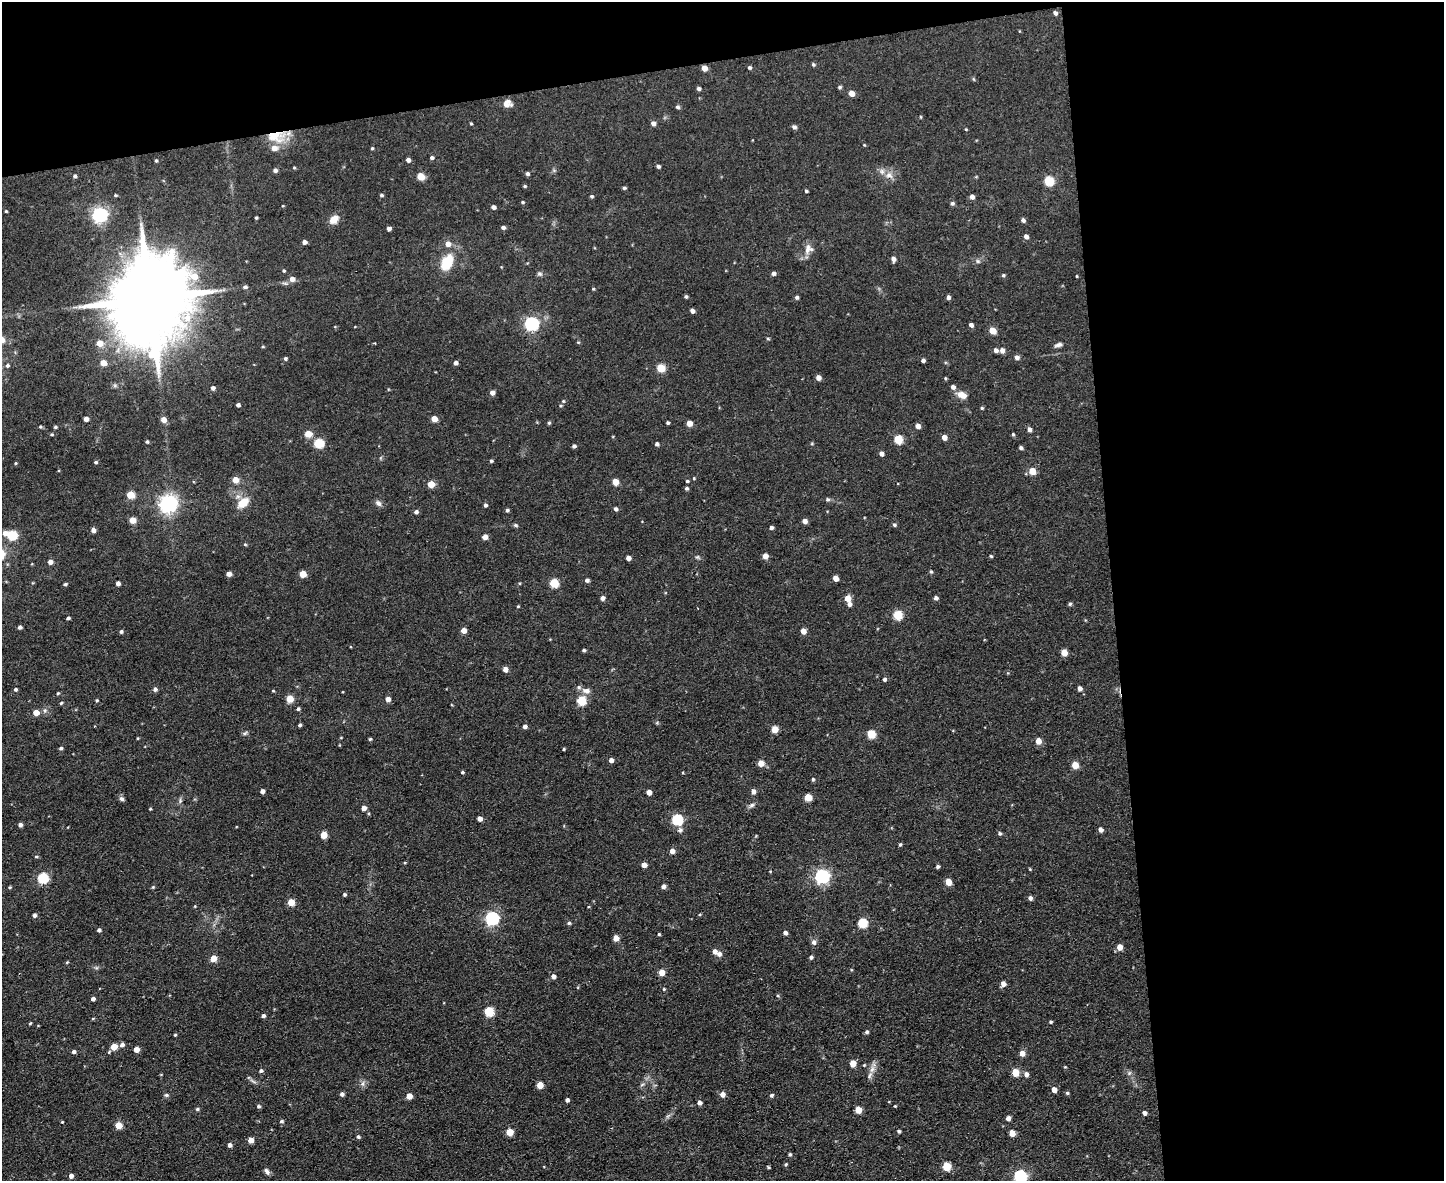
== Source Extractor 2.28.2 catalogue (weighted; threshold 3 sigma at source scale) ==
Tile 3 of 3 x 4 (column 3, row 1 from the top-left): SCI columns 3122-4563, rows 3539-4717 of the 4693 x 4717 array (HDU 1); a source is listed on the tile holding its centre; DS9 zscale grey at full resolution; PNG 1446 x 1183 px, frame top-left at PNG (2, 2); no overlay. Shown black and unused: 29% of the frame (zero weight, under 2 of 3 exposures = <1% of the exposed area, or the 3 px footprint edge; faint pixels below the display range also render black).
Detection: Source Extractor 2.28.2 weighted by HDU 2 'WHT'; one run over the whole footprint, this tile lists its part. Background 0.0555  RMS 0.0087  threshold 0.039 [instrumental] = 3 sigma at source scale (4.5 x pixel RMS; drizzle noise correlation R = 1.50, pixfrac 1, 0.05/0.05 arcsec/px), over >= 5 px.
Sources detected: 307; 5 inside a brighter listed object's ellipse — not listed separately; the other 302 listed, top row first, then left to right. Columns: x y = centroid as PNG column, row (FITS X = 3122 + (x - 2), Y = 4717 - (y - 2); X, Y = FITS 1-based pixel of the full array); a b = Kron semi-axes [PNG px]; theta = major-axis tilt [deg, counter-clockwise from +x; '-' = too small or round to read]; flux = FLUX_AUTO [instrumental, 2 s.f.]
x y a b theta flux
1055 13 4 4 - 2.3
813 64 5 4 - 1.3
704 68 5 4 - 7.6
750 68 4 4 - 1.6
840 87 5 4 - 1.3
699 88 4 4 - 2.1
852 93 5 5 - 7.3
507 104 10 9 - 5.6
677 107 5 4 - 1.8
471 123 4 3 - 0.94
653 123 5 4 - 3.5
794 127 5 4 - 2.5
966 129 4 3 - 0.71
276 136 26 15 -1 21
864 145 3 3 - 0.67
372 148 4 4 - 1
432 158 5 4 - 1.7
156 160 4 3 - 1.1
408 160 4 4 - 3.1
658 166 4 3 - 2.1
294 168 5 3 - 0.79
275 170 5 4 - 2.4
527 174 4 4 - 1.9
889 175 12 8 -28 5.7
75 176 4 4 - 1.8
421 176 5 5 - 20
1049 181 5 5 - 45
525 186 4 3 - 1
624 188 4 3 - 1.4
806 191 3 3 - 1.2
115 195 4 3 - 0.87
381 195 4 4 - 1.4
592 196 4 4 - 1.3
972 197 5 4 - 3.4
523 202 4 3 - 1
952 203 6 5 - 1.7
494 207 4 4 - 2.9
6 211 3 3 - 0.82
100 215 6 6 - 240
256 218 3 3 - 1
334 219 11 8 43 8.1
1023 220 5 5 - 2
503 227 4 4 - 2.5
389 229 4 4 - 3.7
1026 236 5 4 - 3.1
304 242 4 4 - 3.6
807 249 16 7 75 5.7
893 259 5 4 - 3.5
978 261 7 5 -22 1.8
447 262 22 13 62 21
284 271 4 4 - 1.1
773 273 5 4 - 2.6
540 274 8 6 -30 1.8
1003 275 4 4 - 1.4
1077 276 4 2 - 0.66
292 279 6 6 - 4.7
245 287 5 4 - 1.9
593 289 4 3 - 0.81
686 297 4 4 - 1.5
797 297 4 4 - 1.9
948 297 4 4 - 2.5
149 298 29 18 -89 16000
692 311 4 4 - 3.4
531 324 6 6 - 180
971 325 4 4 - 2.6
992 331 5 4 - 14
578 342 5 4 - 0.86
99 343 5 5 - 11
375 343 3 2 - 1
1058 345 9 5 15 2.6
996 350 5 4 - 2.9
1002 350 5 5 - 4
1017 357 5 5 - 2.7
285 358 4 4 - 1.4
923 360 4 4 - 2.5
103 363 5 4 - 10
456 363 4 4 - 2.8
7 366 5 5 - 1.6
661 368 5 5 - 24
818 378 4 4 - 5.2
953 387 5 5 - 3.1
213 388 4 4 - 2.5
492 393 4 4 - 4.9
962 395 12 8 -22 7.2
563 401 5 4 - 1.2
238 405 4 4 - 2.3
982 408 4 4 - 1
86 419 4 4 - 4.9
434 419 4 4 - 9.8
163 420 5 5 - 6.1
549 423 5 4 - 1.2
668 423 3 3 - 1.3
689 423 4 4 - 8.2
918 426 5 4 - 4.5
40 427 5 4 - 1.1
55 427 4 3 - 1
1029 429 5 4 - 3.3
52 434 5 3 - 1.1
308 434 5 5 - 15
1013 434 5 4 - 1
944 437 5 4 - 5
898 439 5 5 - 30
147 442 4 3 - 1.4
319 443 5 5 - 42
657 444 4 4 - 2.2
574 446 4 4 - 2
1021 448 4 4 - 1.9
881 454 4 4 - 3.5
491 461 4 4 - 1.2
96 462 4 3 - 1.3
16 463 4 3 - 0.83
1032 471 5 5 - 13
694 478 4 3 - 0.79
235 480 5 5 - 8.9
687 481 4 3 - 1.1
615 482 5 5 - 11
431 484 5 4 - 16
686 488 4 4 - 1.6
130 495 5 5 - 22
828 499 5 5 - 1.6
243 502 14 9 41 13
378 503 9 6 -42 3
168 504 7 6 - 390
485 505 4 4 - 1.7
616 509 4 4 - 2.1
507 510 4 4 - 1.6
416 512 5 5 - 2.2
133 520 5 4 - 12
805 521 5 5 - 3.6
515 525 5 5 - 1.3
894 525 5 4 - 1.5
771 528 4 4 - 2.2
93 530 5 4 - 3.7
5 533 5 5 - 4.6
12 535 6 5 - 47
485 537 4 4 - 6.1
245 544 5 4 - 0.9
765 556 5 5 - 6.3
991 556 4 3 - 0.98
697 557 6 4 18 1.2
628 558 4 4 - 4.2
50 562 5 5 - 4.3
931 572 4 4 - 1.2
229 574 4 4 - 5.3
303 574 5 5 - 14
836 578 4 4 - 6.8
587 580 4 4 - 2.5
118 583 4 4 - 3.1
554 583 5 5 - 33
65 584 4 3 - 1.4
603 598 4 4 - 3.2
848 598 5 5 - 8.9
936 598 4 4 - 2.4
849 604 5 5 - 2.8
1070 604 5 4 - 1.3
518 606 3 3 - 0.87
898 615 5 5 - 35
68 618 4 3 - 1.6
20 627 4 4 - 2.1
121 631 4 4 - 1.5
464 631 5 4 - 6.5
803 631 5 4 - 7.5
584 650 4 3 - 1.4
1064 653 5 5 - 10
505 669 4 4 - 5.3
885 679 4 4 - 1.9
1080 688 5 4 - 3.6
15 689 4 4 - 1.5
155 689 5 5 - 2.6
273 691 4 3 - 0.79
586 691 12 8 -7 5
58 693 4 4 - 0.89
290 699 5 5 - 17
388 699 4 4 - 5.5
97 700 4 3 - 0.96
581 701 5 5 - 39
61 703 4 3 - 1.2
298 709 4 4 - 1.4
36 713 5 4 - 11
300 725 4 3 - 1.6
525 726 4 4 - 2.7
775 729 5 5 - 13
245 733 7 4 44 1.4
871 734 5 5 - 26
137 738 4 3 - 0.71
370 739 4 3 - 1.2
1038 741 5 5 - 7.9
339 745 4 3 - 0.69
61 748 4 4 - 1.5
564 749 3 3 - 0.94
611 760 4 4 - 3.6
761 763 5 5 - 8.9
1075 765 5 5 - 14
462 772 4 3 - 1.2
813 779 5 4 - 1.2
262 791 4 4 - 3.5
753 791 5 5 - 3.6
649 792 4 4 - 5.7
808 797 5 5 - 16
122 799 6 5 - 2.1
180 801 8 4 90 1.7
752 805 7 6 - 2
364 808 5 4 - 4.6
150 809 3 3 - 0.75
480 819 4 4 - 4.4
677 820 5 5 - 76
20 825 4 4 - 2.6
680 830 6 6 - 2.3
1101 830 5 4 - 3.4
1000 833 5 4 - 1.6
324 835 5 4 - 13
900 844 5 3 - 1.2
672 851 5 5 - 4.5
36 856 5 3 - 0.91
644 865 4 4 - 5.9
938 866 4 4 - 1.6
1030 869 4 3 - 0.77
822 876 6 6 - 190
43 878 5 5 - 66
948 882 5 5 - 11
663 886 5 4 - 2.8
9 887 4 3 - 0.98
153 887 4 4 - 0.92
345 894 4 4 - 1.4
1030 898 5 4 - 2.5
291 902 5 5 - 14
195 906 5 3 - 0.63
34 915 4 4 - 2.3
492 918 6 6 - 160
569 923 5 4 - 1.4
862 923 5 5 - 46
99 930 4 4 - 2.2
785 933 5 4 - 2.3
659 934 3 3 - 0.99
616 938 5 4 - 7.9
814 942 7 6 - 2.7
1120 947 5 5 - 8.1
715 951 5 5 - 3.8
719 954 6 5 - 3.4
811 957 4 4 - 1.8
213 958 5 4 - 12
67 962 5 4 - 0.79
662 973 5 4 - 9.9
553 976 5 5 - 3.4
1003 984 5 5 - 4.4
664 989 4 4 - 0.95
778 996 5 3 - 0.97
93 999 4 4 - 2.8
489 1012 5 5 - 42
263 1016 4 4 - 2
93 1018 5 3 - 0.77
1051 1022 4 3 - 1.1
30 1023 4 3 - 0.81
867 1032 5 4 - 1.7
175 1035 4 3 - 0.83
122 1045 5 5 - 3.1
114 1047 5 4 - 12
136 1049 4 4 - 6.8
74 1052 4 4 - 2.1
109 1052 5 4 - 1.1
1022 1053 5 5 - 5.9
853 1064 5 5 - 10
864 1065 3 3 - 0.73
872 1069 12 6 71 4.8
261 1070 4 4 - 1.8
1015 1073 5 5 - 17
1129 1073 6 4 47 1.5
1026 1074 6 5 - 3.4
253 1081 11 3 -30 2
362 1084 8 6 72 2.6
540 1085 5 5 - 14
1054 1090 5 4 - 5.7
1067 1093 5 4 - 1.2
342 1094 4 4 - 2.6
722 1094 5 5 - 4.9
166 1095 6 5 - 1.5
772 1095 5 4 - 1.7
409 1096 5 4 - 7.8
567 1100 4 4 - 2.3
699 1103 5 4 - 3.2
259 1106 5 5 - 1.6
895 1106 3 3 - 0.72
197 1109 4 4 - 1.5
858 1110 5 5 - 15
1145 1113 4 4 - 3.1
1008 1118 4 4 - 3.6
281 1121 5 4 - 1.4
62 1122 3 3 - 0.7
118 1125 5 5 - 16
899 1131 4 4 - 1.7
510 1132 5 5 - 16
1012 1133 5 4 - 11
358 1137 5 5 - 1.5
251 1140 4 4 - 8.1
230 1145 4 4 - 3.2
790 1154 4 4 - 1.3
786 1164 4 3 - 1.2
946 1166 5 5 - 29
768 1167 4 3 - 0.93
267 1171 9 5 -59 2.7
71 1176 4 4 - 4.1
1020 1176 6 6 - 110
Overlapping masked pixels (flux is a lower limit): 2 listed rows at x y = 704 68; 276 136
Isophote crosses this tile's border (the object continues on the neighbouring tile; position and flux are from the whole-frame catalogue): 1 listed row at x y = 1020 1176